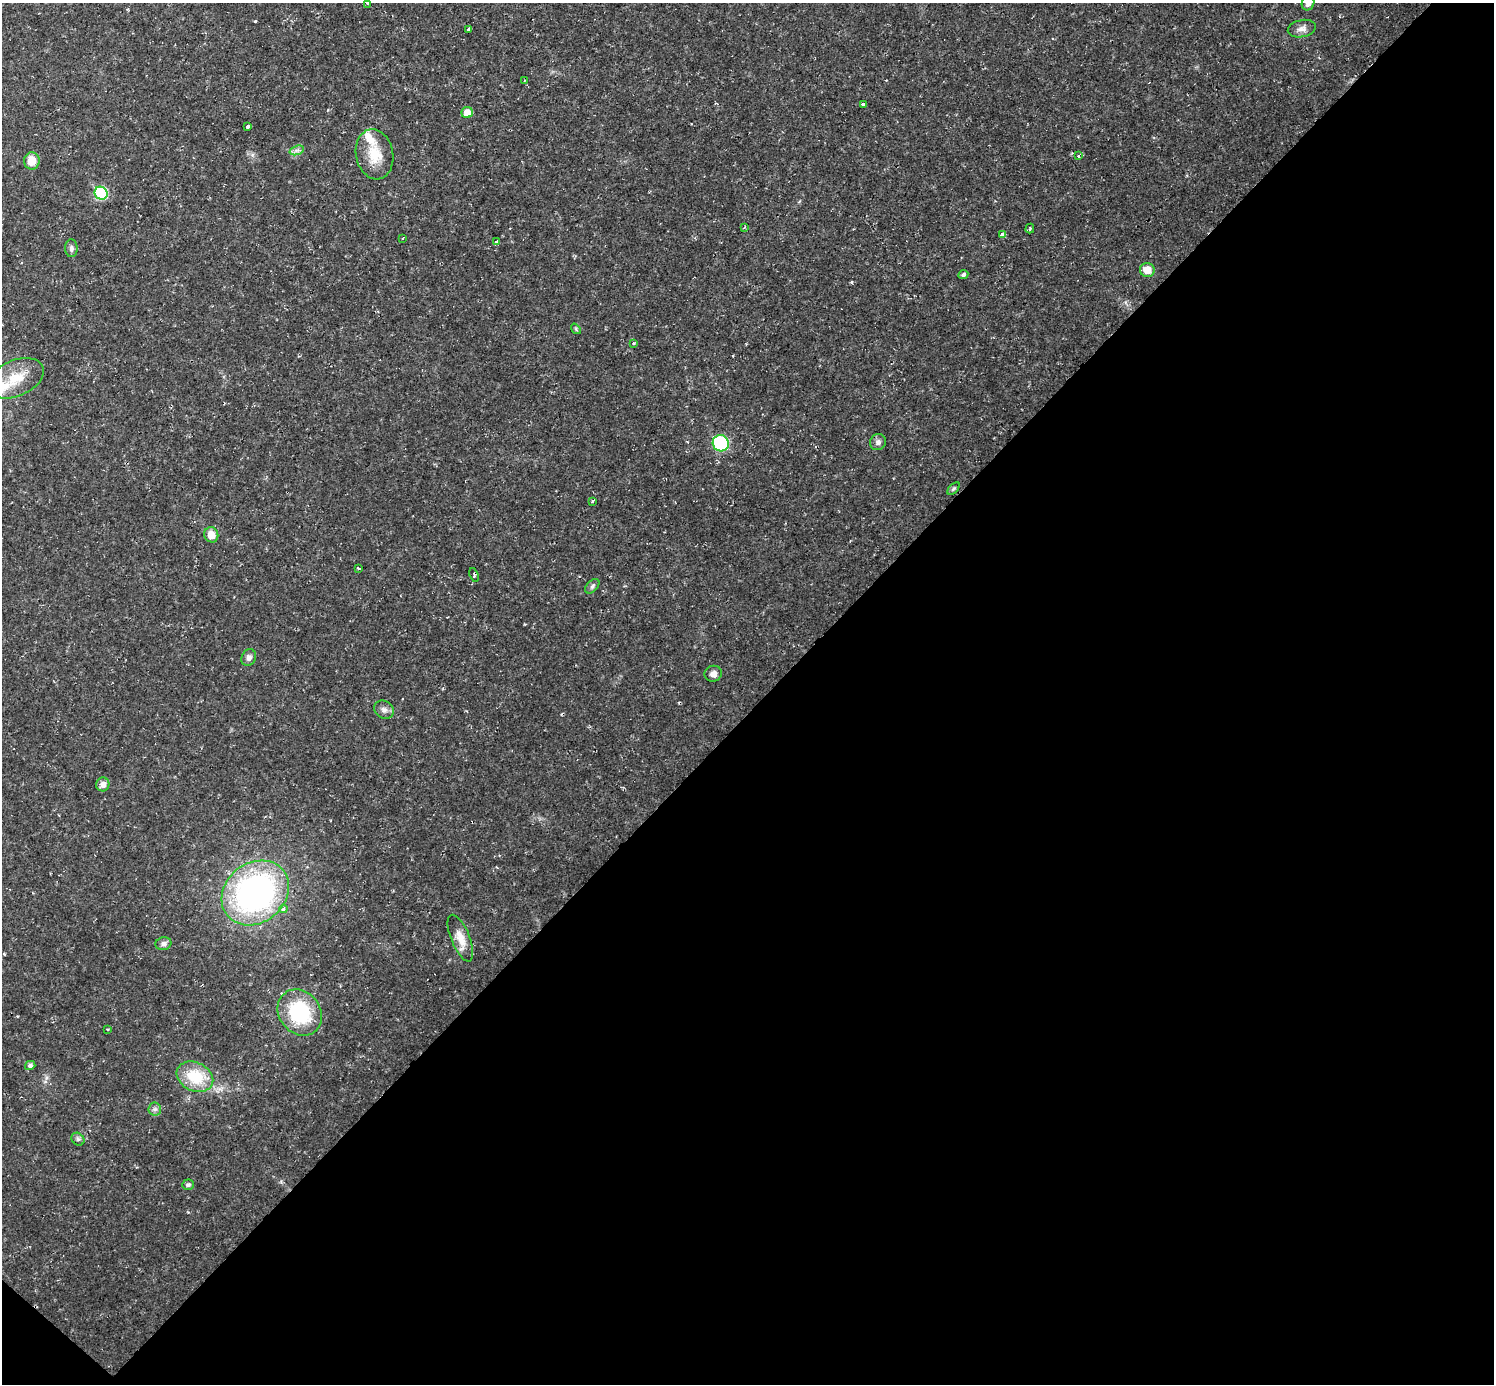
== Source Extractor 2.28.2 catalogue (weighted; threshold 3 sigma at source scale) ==
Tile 15 of 4 x 4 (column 3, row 4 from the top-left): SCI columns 2987-4478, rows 153-1534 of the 5971 x 5973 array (HDU 1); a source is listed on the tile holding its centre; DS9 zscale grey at full resolution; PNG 1496 x 1386 px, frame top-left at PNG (2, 3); each listed source drawn as its Kron ellipse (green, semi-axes under 4 px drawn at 4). Shown black and unused: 49% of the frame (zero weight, under 2 of 3 exposures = <1% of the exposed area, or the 3 px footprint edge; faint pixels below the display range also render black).
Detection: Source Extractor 2.28.2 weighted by HDU 2 'WHT'; one run over the whole footprint, this tile lists its part. Background 0.0316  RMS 0.0069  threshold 0.031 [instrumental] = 3 sigma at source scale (4.5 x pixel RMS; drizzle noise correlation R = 1.50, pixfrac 1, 0.05/0.05 arcsec/px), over >= 5 px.
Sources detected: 55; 7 cosmic-ray / hot-pixel residue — neither listed nor drawn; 1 inside a brighter listed object's ellipse — not listed separately; the other 47 listed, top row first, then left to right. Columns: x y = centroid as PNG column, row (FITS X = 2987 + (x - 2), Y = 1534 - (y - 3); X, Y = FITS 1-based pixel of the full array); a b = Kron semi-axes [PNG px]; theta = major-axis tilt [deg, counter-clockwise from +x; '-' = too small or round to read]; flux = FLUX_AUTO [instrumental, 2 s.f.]
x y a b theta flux
367 3 4 3 - 3.9
1308 3 7 6 - 2.7
469 29 3 3 - 15
1302 29 14 8 12 4.1
524 80 3 2 - 0.52
863 104 3 3 - 3
467 112 5 5 - 7.7
248 126 3 3 - 7.4
297 150 7 4 18 2.1
375 154 25 18 -79 18
1078 156 3 3 - 1.1
32 161 8 8 - 9.2
101 193 7 6 - 51
744 227 4 3 - 1.2
1030 229 5 3 - 0.96
1002 234 4 3 - 9.4
402 238 3 2 - 0.85
496 242 3 3 - 1.8
71 248 9 6 -87 2.3
1147 270 7 7 - 9
963 275 5 4 - 1.6
576 329 5 4 - 0.88
633 343 3 3 - 0.82
16 378 29 18 24 20
878 442 8 7 - 2.6
721 443 8 8 - 61
954 489 7 4 45 1.2
592 501 4 3 - 2.6
211 535 8 7 - 7.8
358 568 4 2 - 0.62
474 575 7 2 -70 0.88
592 586 8 5 45 1.7
249 658 9 7 66 2.8
713 674 8 8 - 3.8
384 710 10 8 -31 3
103 784 7 6 - 4.4
255 893 36 29 39 200
283 909 4 3 - 2.9
460 938 25 9 -68 9.4
163 944 8 6 14 2.9
300 1013 24 20 -53 47
108 1029 3 2 - 0.59
30 1065 5 4 - 2
195 1077 19 14 -25 24
155 1109 6 6 - 2
78 1139 7 5 -45 1.5
188 1185 6 5 - 1.6
Isophote crosses this tile's border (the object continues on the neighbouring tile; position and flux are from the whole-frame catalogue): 2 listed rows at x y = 367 3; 1308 3
Unlisted compact peaks at least as high as the median listed source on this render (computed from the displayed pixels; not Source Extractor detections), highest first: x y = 255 21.